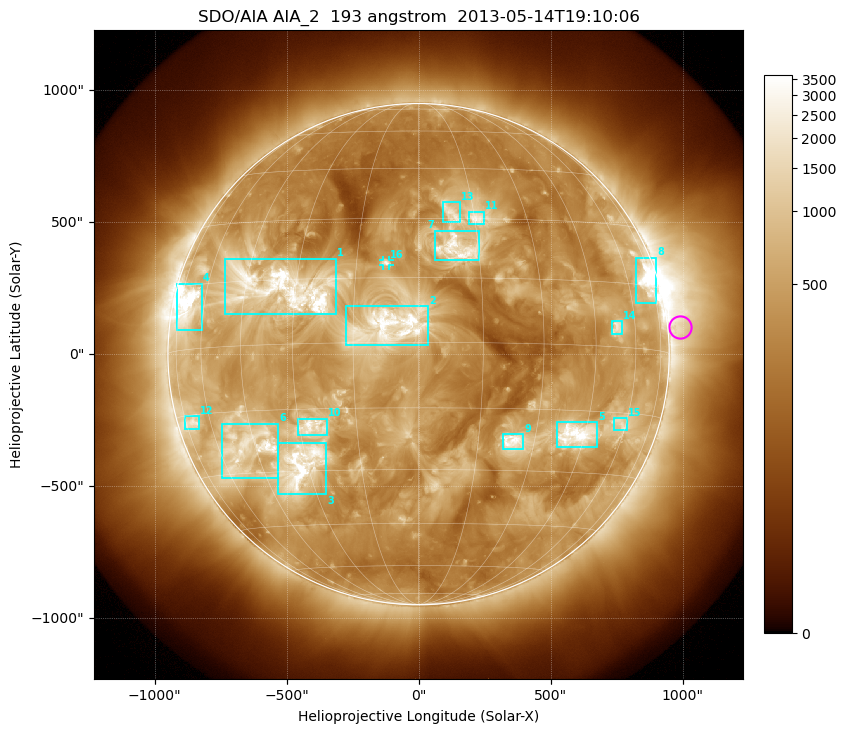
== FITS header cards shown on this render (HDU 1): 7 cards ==
TELESCOP= 'SDO/AIA'
INSTRUME= 'AIA_2'
WAVELNTH=                  193
WAVEUNIT= 'angstrom'
DATE-OBS= '2013-05-14T19:10:06.84'
CTYPE1  = 'HPLN-TAN'
CTYPE2  = 'HPLT-TAN'

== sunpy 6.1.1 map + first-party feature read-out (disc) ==
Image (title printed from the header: SDO/AIA AIA_2  193 angstrom  2013-05-14T19:10:06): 1024 x 1024 px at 2.4 arcsec/px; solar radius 950 arcsec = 396 px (full disc in frame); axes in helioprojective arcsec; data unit not stated in the header (colour bar unlabelled)
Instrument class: DISC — disc imager (sunpy class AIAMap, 193 A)
Bright regions (active regions / flare kernels): reference = the median radial profile (limb darkening/brightening removed); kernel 9 px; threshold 5 sigma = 1029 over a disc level ~377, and >= 1.15x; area >= 12 px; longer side >= 9 px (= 22 arcsec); searched inside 0.97 R_sun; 16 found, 16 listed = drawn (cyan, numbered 1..; 1 of them under ~33 arcsec drawn as corner ticks so the feature stays visible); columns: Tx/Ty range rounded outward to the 5 arcsec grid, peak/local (2 s.f.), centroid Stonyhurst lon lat
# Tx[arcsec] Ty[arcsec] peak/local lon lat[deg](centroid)
1 -735..-315 150..365 10 -34 +13
2 -275..35 30..185 8 -7 +4
3 -535..-350 -530..-335 12 -32 -28
4 -920..-820 90..270 21 -68 +10
5 520..680 -355..-255 12 +42 -21
6 -745..-530 -470..-265 6.5 -48 -24
7 60..230 355..470 6.7 +10 +22
8 825..900 195..365 13 +70 +16
9 320..395 -360..-300 7.1 +24 -23
10 -455..-345 -310..-245 6.4 -26 -19
11 190..250 490..540 6 +16 +30
12 -885..-830 -285..-235 5.6 -70 -17
13 90..160 500..575 4.6 +9 +31
14 735..770 75..125 6.1 +53 +4
15 740..790 -285..-240 4.8 +58 -17
16 -135..-110 335..355 5.2 -8 +19
Off-limb structures (1.02-1.3 R_sun): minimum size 162 px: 2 found; the strongest spans PA ~220..305 deg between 1.02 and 1.3 R_sun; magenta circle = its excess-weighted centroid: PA ~275 deg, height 1.05 R_sun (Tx ~990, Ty ~105 arcsec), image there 2.5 x the reference